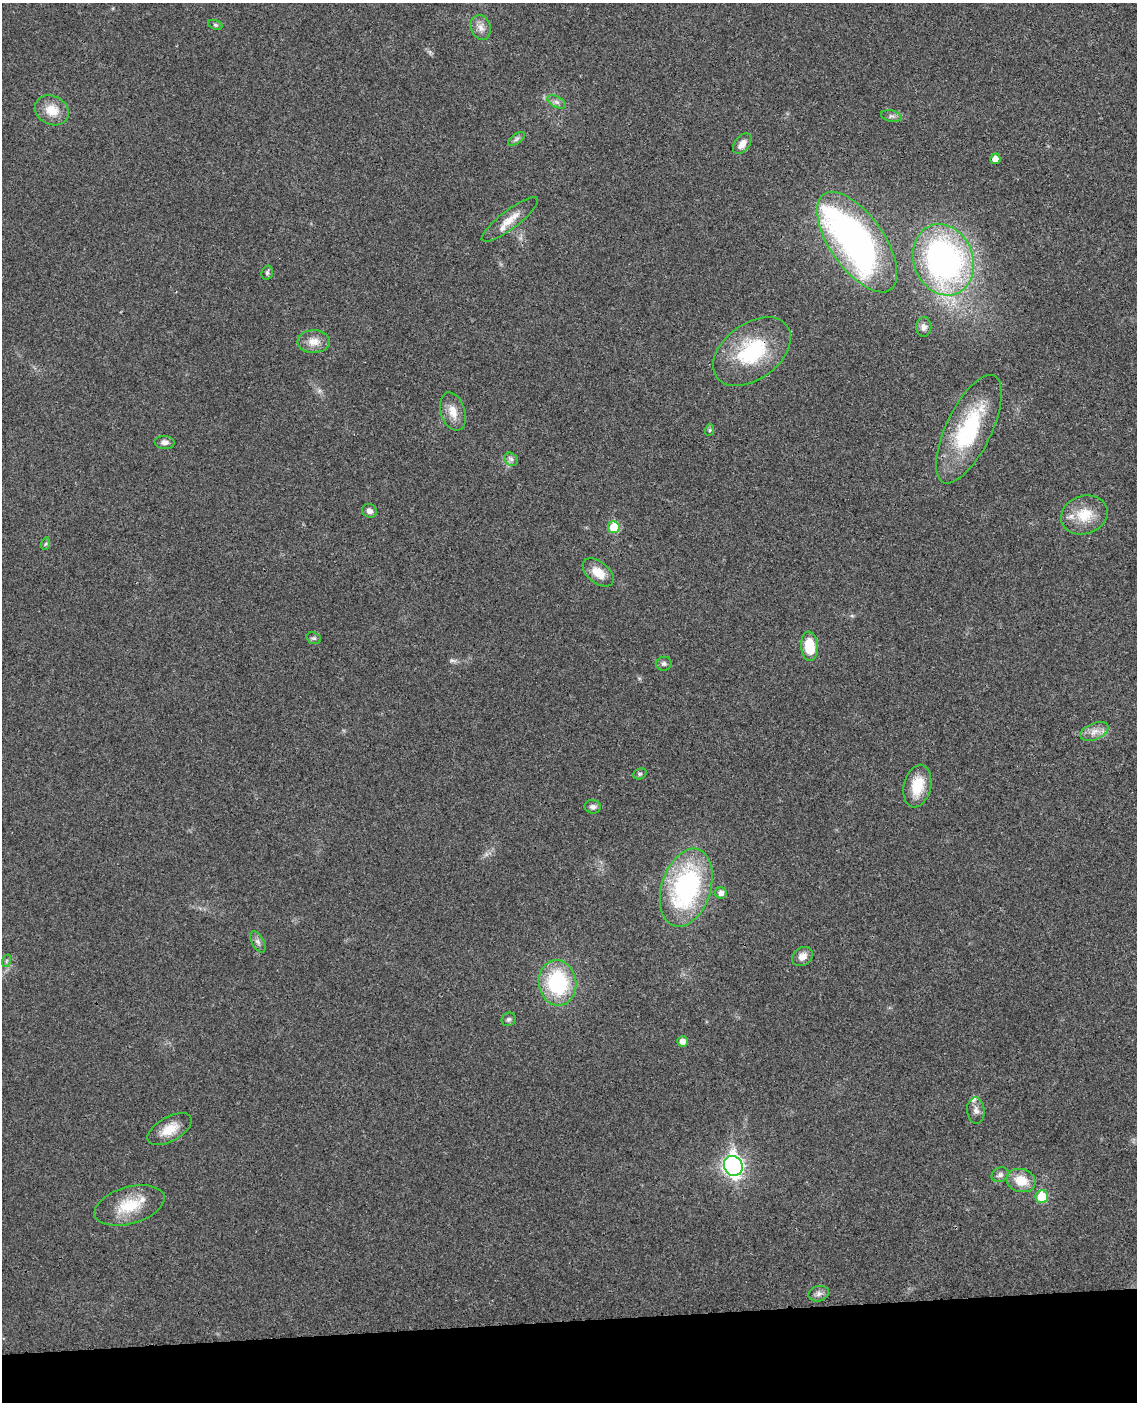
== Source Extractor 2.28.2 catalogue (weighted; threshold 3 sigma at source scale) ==
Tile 10 of 4 x 3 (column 2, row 3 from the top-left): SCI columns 1192-2326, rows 140-1539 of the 4656 x 4585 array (HDU 1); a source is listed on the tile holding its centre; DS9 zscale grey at full resolution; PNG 1139 x 1404 px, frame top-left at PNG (2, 3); each listed source drawn as its Kron ellipse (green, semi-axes under 4 px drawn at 4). Shown black and unused: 6% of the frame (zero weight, under 3 of 4 exposures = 6% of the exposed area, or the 3 px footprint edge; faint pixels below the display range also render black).
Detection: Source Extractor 2.28.2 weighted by HDU 2 'WHT'; one run over the whole footprint, this tile lists its part. Background 0.0216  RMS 0.0044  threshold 0.0196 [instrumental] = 3 sigma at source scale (4.5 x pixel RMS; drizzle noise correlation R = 1.50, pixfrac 1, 0.05/0.05 arcsec/px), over >= 5 px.
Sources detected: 51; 1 too faint to see at this stretch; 1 inside a brighter object's white glare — neither listed nor drawn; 1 inside a brighter listed object's ellipse — not listed separately; the other 48 listed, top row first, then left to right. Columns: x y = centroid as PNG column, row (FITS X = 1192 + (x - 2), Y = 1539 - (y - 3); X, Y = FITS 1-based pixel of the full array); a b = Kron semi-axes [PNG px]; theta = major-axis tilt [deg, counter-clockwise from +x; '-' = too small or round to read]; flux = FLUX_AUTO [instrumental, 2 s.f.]
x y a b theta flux
215 25 7 4 -19 0.73
481 27 13 10 -71 3.2
557 102 10 5 -27 1.4
52 110 18 14 -28 7.9
891 116 10 5 -13 1.3
516 139 10 4 36 1.2
742 144 12 7 52 3.7
995 159 5 5 - 3.7
510 219 34 9 37 6.5
857 242 58 27 -55 150
943 260 36 29 -69 150
267 273 7 5 75 0.96
924 327 10 7 89 2
314 342 16 11 1 4.9
752 352 43 28 37 34
453 412 20 12 -72 5.7
969 429 59 22 64 40
710 430 6 3 71 0.55
165 442 10 6 -2 2.1
511 459 7 6 - 1.4
369 511 7 6 - 2.1
1084 515 24 19 18 12
614 527 6 6 - 14
45 544 6 4 70 0.67
598 572 18 10 -39 7.6
314 638 7 5 -18 0.92
809 646 15 8 -85 14
664 664 8 7 - 1.2
1094 731 15 8 23 3.7
640 774 7 5 20 0.8
917 786 22 13 77 11
593 807 8 6 -9 1.5
686 888 40 24 73 74
721 893 6 5 - 2.3
258 942 12 6 -62 1.5
802 956 11 9 33 3.3
6 961 6 4 71 0.72
557 983 22 18 -82 38
509 1019 7 6 - 1.1
682 1041 5 5 - 3.4
976 1110 13 8 -85 2.4
170 1129 24 12 30 7.5
733 1166 10 9 - 200
1000 1175 9 7 27 1.6
1021 1180 14 11 -17 8.5
1042 1196 6 6 - 13
129 1205 36 18 16 15
819 1294 10 7 14 1.9
Overlapping masked pixels (flux is a lower limit): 1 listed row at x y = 752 352